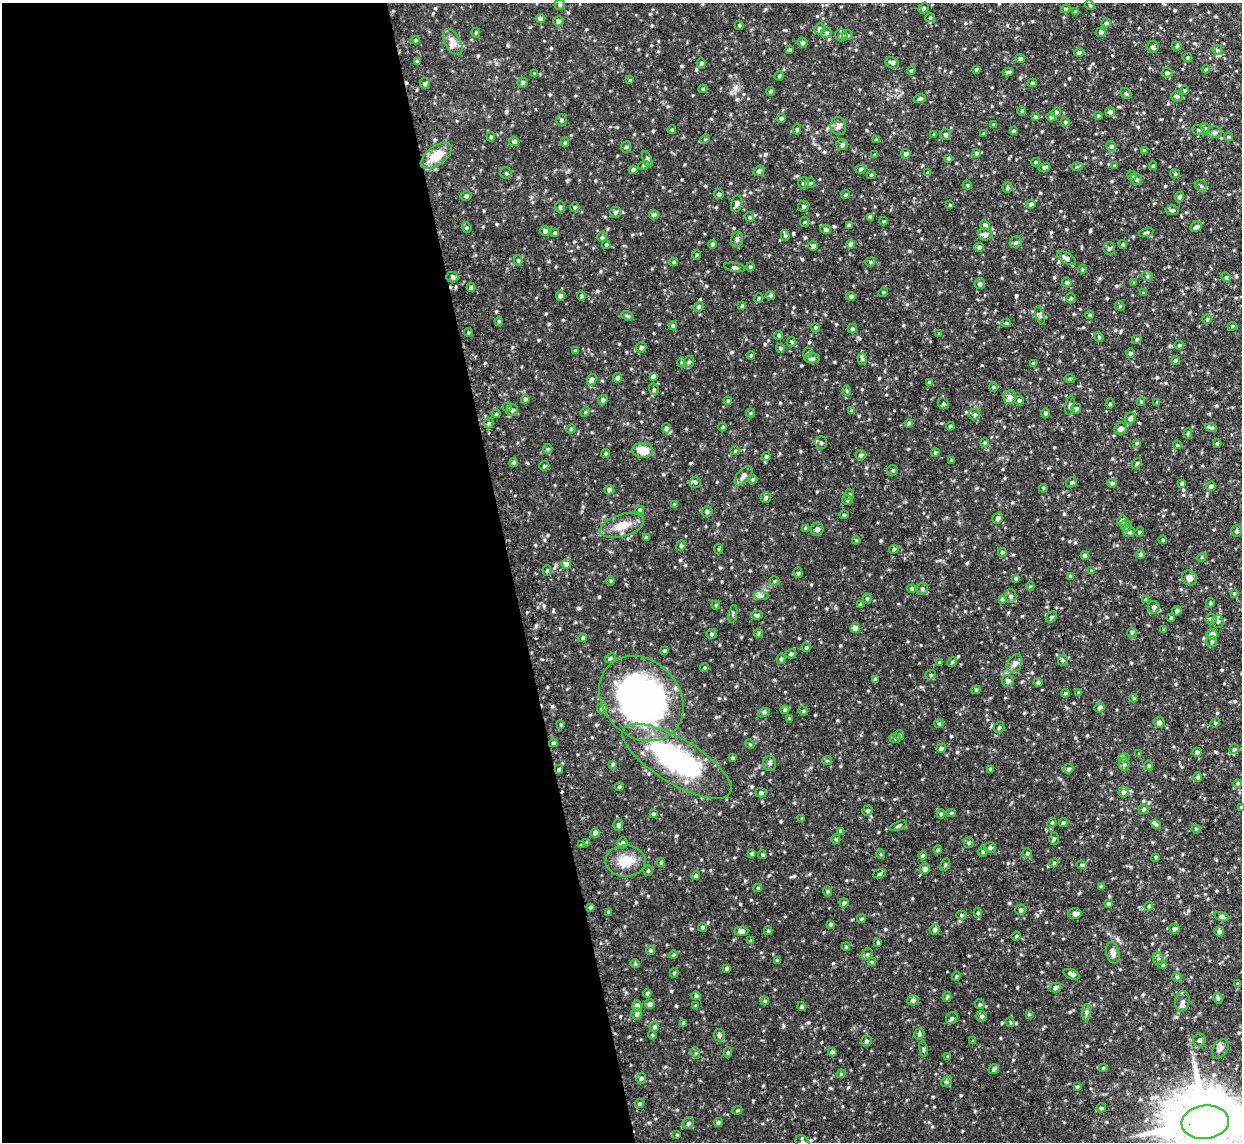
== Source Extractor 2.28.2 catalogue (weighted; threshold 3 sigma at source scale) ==
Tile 9 of 4 x 4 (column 1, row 3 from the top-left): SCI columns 34-1273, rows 1301-2440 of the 5026 x 4998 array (HDU 1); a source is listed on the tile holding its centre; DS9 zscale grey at full resolution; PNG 1244 x 1144 px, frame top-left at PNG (2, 3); each listed source drawn as its Kron ellipse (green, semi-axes under 4 px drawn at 4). Shown black and unused: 41% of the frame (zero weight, under 2 of 3 exposures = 4% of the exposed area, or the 3 px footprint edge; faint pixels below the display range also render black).
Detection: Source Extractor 2.28.2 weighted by HDU 2 'WHT'; one run over the whole footprint, this tile lists its part. Background 0.101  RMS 0.0077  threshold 0.0345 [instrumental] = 3 sigma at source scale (4.5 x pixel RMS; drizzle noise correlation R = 1.50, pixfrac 1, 0.05/0.05 arcsec/px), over >= 5 px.
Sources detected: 627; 1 inside a brighter object's white glare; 4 cosmic-ray / hot-pixel residue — neither listed nor drawn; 4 inside a brighter listed object's ellipse — not listed separately; of the other 618, all 500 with FLUX_AUTO >= 0.794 (the completeness limit of this list) listed and drawn (118 fainter detections not listed), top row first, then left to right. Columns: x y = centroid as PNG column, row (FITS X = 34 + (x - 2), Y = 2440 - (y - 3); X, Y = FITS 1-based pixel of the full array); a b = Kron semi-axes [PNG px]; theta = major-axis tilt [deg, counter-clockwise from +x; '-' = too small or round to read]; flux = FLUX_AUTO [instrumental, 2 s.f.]
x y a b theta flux
560 4 5 5 - 1.3
1090 5 5 4 - 0.86
924 8 6 4 55 1.3
1066 9 4 4 - 0.83
1076 12 4 3 - 1.6
930 18 5 4 - 0.94
540 19 4 4 - 3.4
558 21 5 5 - 1.5
1106 23 5 4 - 1.7
739 25 5 3 - 1
819 29 6 5 - 2.2
1101 32 4 4 - 2.5
476 33 5 4 - 1
826 33 5 5 - 1.6
841 35 6 5 - 1.7
847 35 5 4 - 1.2
415 40 4 4 - 1
453 42 14 8 -61 5.8
802 43 5 5 - 1.7
1177 46 5 4 - 1.1
1152 47 6 6 - 1.8
790 50 4 3 - 0.85
1217 50 5 4 - 1.1
1079 52 4 4 - 1.6
1187 58 5 4 - 1.3
1020 59 5 4 - 2.2
417 61 4 3 - 1.4
701 63 5 4 - 1.4
892 63 7 5 -29 2.2
976 69 4 3 - 0.96
1206 69 4 4 - 0.81
911 70 4 3 - 0.98
1008 72 5 3 - 1.5
1167 73 5 4 - 1.7
534 74 4 3 - 0.9
779 76 4 4 - 0.86
630 80 4 4 - 0.91
522 82 5 5 - 1.8
425 83 5 5 - 1.5
1032 83 5 4 - 1.2
703 89 4 4 - 0.84
1185 90 4 4 - 1.1
771 91 4 4 - 1.3
1126 93 6 5 - 1.4
1177 96 5 5 - 1.9
920 99 6 4 18 1.6
1022 111 4 4 - 0.8
1056 112 5 4 - 1.5
1110 112 5 4 - 2.6
1098 116 4 3 - 1
1035 117 4 3 - 1.7
1051 117 4 4 - 2.2
781 118 4 4 - 1.7
561 120 5 5 - 1.6
1065 122 4 4 - 1.1
993 125 3 3 - 0.89
838 126 9 8 - 2.9
1205 128 5 3 - 0.83
797 129 5 4 - 1
672 130 4 3 - 0.89
1198 130 6 5 - 1.3
1013 131 4 4 - 1.3
1214 132 7 6 - 1.7
984 133 4 3 - 0.84
934 134 4 3 - 1
945 135 5 5 - 2
491 137 4 4 - 1.1
1229 137 4 4 - 1.3
705 139 5 4 - 0.97
877 139 4 3 - 1.1
514 141 5 4 - 2.4
565 142 4 3 - 1
842 145 5 5 - 1.7
1111 146 5 4 - 1.4
626 147 6 5 - 1.3
1144 150 4 3 - 1.3
976 153 4 4 - 2.2
875 154 3 3 - 0.83
906 154 5 4 - 2.1
436 156 18 9 37 14
948 158 4 3 - 0.91
647 159 9 4 -68 2
1036 162 4 3 - 1.1
644 165 6 3 19 0.83
1077 166 5 3 - 0.88
1115 166 3 3 - 0.98
1153 166 4 4 - 1.2
1044 167 6 4 17 2
860 169 5 4 - 1.3
633 170 4 4 - 2
759 171 6 5 - 1.7
506 173 5 5 - 1.1
928 173 4 4 - 1.6
1175 174 5 4 - 1
871 175 4 3 - 1.1
1132 175 5 4 - 1.1
1136 179 6 5 - 2.1
804 183 6 5 - 2.1
810 183 5 5 - 1.1
967 185 5 4 - 1
1201 186 6 5 - 1.6
1007 188 5 5 - 1.4
719 194 5 5 - 1.4
845 195 4 4 - 1
466 196 5 4 - 1.9
1180 197 5 4 - 1.6
737 203 8 5 79 2.6
1031 204 5 4 - 2
950 205 3 3 - 1.1
804 206 5 5 - 1.5
560 207 5 5 - 1.3
575 207 5 4 - 1.3
1172 210 6 5 - 1.4
615 212 5 5 - 1.8
654 215 5 4 - 2
749 217 5 4 - 0.96
870 217 4 4 - 2.2
884 221 4 4 - 0.79
805 222 5 4 - 0.83
849 225 4 3 - 2.1
985 225 5 4 - 2
467 227 5 4 - 1.1
1196 227 6 5 - 2.1
826 229 5 4 - 1.9
545 231 5 5 - 2.7
1146 232 7 3 17 1.1
555 233 4 4 - 1.4
985 234 7 6 - 3.1
785 235 5 4 - 1.4
602 237 5 5 - 1.4
737 239 8 6 75 1.9
1016 242 6 5 - 1.7
712 244 4 4 - 1.4
851 244 4 4 - 2.6
606 245 4 3 - 0.97
1123 245 4 3 - 1.1
813 246 5 5 - 2.1
979 247 5 4 - 1.9
1109 248 6 6 - 1.6
697 255 5 4 - 0.84
1066 258 10 5 -29 2.7
518 260 5 4 - 1.1
674 262 4 4 - 1.2
871 262 5 4 - 1.1
735 267 10 4 -10 1.8
750 267 4 4 - 1.3
1082 269 4 4 - 0.9
1147 276 6 4 -16 1.2
452 277 6 5 - 1.7
1226 277 5 4 - 0.91
1134 282 3 3 - 0.99
1067 283 5 4 - 1.6
980 284 5 5 - 1.9
471 287 4 4 - 1.4
883 292 5 4 - 0.94
1143 293 3 3 - 0.86
771 295 4 4 - 1.3
560 296 5 4 - 2.4
581 296 4 4 - 0.91
851 296 4 4 - 1.6
759 298 5 3 - 0.85
1071 298 5 5 - 0.94
742 306 4 4 - 1.7
1120 306 5 4 - 0.81
699 307 5 4 - 1.1
1040 315 10 4 -71 1.7
1090 315 4 3 - 0.97
627 316 6 4 -21 1.2
1207 319 5 5 - 1.3
499 321 4 3 - 1.2
1006 323 5 4 - 0.99
673 326 4 4 - 1.7
1232 326 4 4 - 0.87
815 327 4 4 - 1.2
852 328 5 4 - 1.2
468 332 4 3 - 0.98
939 334 4 4 - 1
779 335 4 4 - 1.2
1099 337 5 4 - 0.84
1137 339 5 4 - 1.6
791 342 5 4 - 1
1179 345 5 4 - 1.1
641 347 5 5 - 2.1
780 348 4 4 - 1.3
575 351 4 3 - 0.94
808 353 5 4 - 1.1
1130 353 5 4 - 2.1
751 355 4 4 - 0.83
812 358 8 5 0 2.1
862 359 6 4 -75 1.2
1175 360 4 4 - 1.1
681 362 5 3 - 0.86
689 362 6 5 - 1.4
1033 363 4 4 - 0.94
653 376 4 3 - 1.9
617 378 5 4 - 1.9
1070 378 5 3 - 0.8
592 379 6 5 - 2.6
929 382 4 4 - 1.5
993 387 4 4 - 0.85
654 389 6 4 -70 1.1
847 390 5 4 - 0.91
1010 397 7 6 - 2.3
525 399 4 4 - 1.5
603 400 5 5 - 2.2
1019 400 4 4 - 1.7
728 401 4 3 - 1.3
1141 401 4 3 - 0.87
1157 402 3 3 - 0.92
943 404 6 5 - 1.2
1110 404 5 4 - 1
1070 405 10 4 80 1.6
507 407 4 4 - 0.92
1076 409 5 5 - 1.8
512 410 6 5 - 1.9
851 411 4 4 - 0.94
585 412 5 4 - 0.89
751 413 4 4 - 0.92
1045 413 4 4 - 1.7
496 414 4 4 - 0.89
975 415 6 5 - 1.7
1130 418 6 5 - 2.2
489 423 5 5 - 1.4
909 423 4 4 - 1.6
950 426 4 3 - 0.91
722 427 4 4 - 0.82
666 428 5 4 - 2.2
1121 428 6 5 - 3.8
1211 428 6 3 -15 1.9
571 429 5 4 - 0.9
1188 433 5 4 - 0.87
985 442 4 4 - 0.97
821 443 6 6 - 1.6
1137 443 3 3 - 0.82
1217 443 4 3 - 1.1
1177 445 4 3 - 0.87
548 449 5 4 - 0.95
643 450 10 7 -2 10
735 451 4 4 - 0.8
935 452 4 4 - 1.2
605 453 4 4 - 0.99
860 455 5 5 - 1.5
766 456 4 4 - 1.5
952 460 4 3 - 0.92
514 462 4 4 - 1.6
1137 463 6 4 53 1.3
544 466 5 4 - 1.1
893 470 5 5 - 1.2
744 476 11 6 50 2.8
753 479 5 4 - 1.3
695 482 5 5 - 1.5
1071 482 5 5 - 1.1
1112 483 5 4 - 1.9
1182 483 4 3 - 1.7
1211 486 5 4 - 2
1043 488 4 3 - 0.8
609 490 5 4 - 2.3
849 495 5 4 - 1.4
766 497 5 5 - 1.9
847 500 5 4 - 0.99
674 504 3 3 - 1.2
640 510 4 3 - 1
707 512 5 5 - 1.1
844 515 4 4 - 0.89
998 518 5 5 - 2
1122 521 5 5 - 2.7
622 526 23 11 17 11
1126 526 5 5 - 1.7
806 528 4 4 - 2.3
817 529 6 6 - 2.7
1237 531 6 5 - 1.7
1129 532 6 5 - 2
1139 532 5 4 - 0.83
646 537 4 3 - 1.4
856 540 4 4 - 0.8
1163 540 4 4 - 0.81
681 546 5 4 - 1.1
718 549 5 3 - 0.8
894 549 5 4 - 1.1
1002 552 4 4 - 1.4
1141 554 4 4 - 1.7
1085 555 4 4 - 2.3
1202 557 4 3 - 0.81
566 564 5 5 - 2.8
547 571 5 4 - 1.2
1091 571 3 3 - 0.82
798 573 5 4 - 1.3
1070 576 4 4 - 1.3
1016 578 4 3 - 1.3
1189 578 8 7 - 3.8
610 581 5 3 - 0.81
774 581 5 4 - 1
1030 586 4 4 - 0.86
912 589 4 4 - 1.6
922 589 6 5 - 1.8
1234 593 4 4 - 0.81
761 596 7 4 -1 1.9
1011 596 7 6 - 1.9
867 599 5 4 - 0.98
1002 599 4 4 - 1.2
1146 599 4 4 - 0.88
1210 603 5 4 - 1.3
860 604 4 3 - 1.1
716 605 4 4 - 0.87
1154 607 6 6 - 2.6
1177 611 5 4 - 1.9
733 614 9 2 80 0.98
757 615 5 4 - 1.5
1051 617 6 4 42 1.5
1171 618 4 3 - 1.7
1211 619 5 5 - 1.4
1218 621 6 6 - 1.9
855 628 5 4 - 5.4
1164 630 4 3 - 0.81
758 633 5 4 - 1
1132 633 5 4 - 1
711 634 5 5 - 1.4
1212 634 5 5 - 5.2
583 638 4 4 - 1.3
1212 642 5 5 - 1.3
806 647 4 4 - 1.2
664 651 4 3 - 1.2
791 654 5 4 - 1.7
610 658 6 4 24 1.1
781 659 5 4 - 1.6
1063 660 5 5 - 1.1
939 662 4 3 - 0.97
952 662 6 3 45 0.82
1015 663 10 7 55 3.4
704 667 4 4 - 0.96
931 675 5 4 - 1
875 679 4 3 - 1.6
1008 681 6 6 - 2.7
1038 682 4 4 - 1.5
976 690 4 4 - 0.89
1065 693 4 3 - 0.85
1079 693 3 3 - 1.1
1134 698 4 4 - 0.89
641 699 46 38 -46 300
602 708 6 4 65 1.4
1100 708 5 5 - 2.3
785 710 4 4 - 2.2
803 711 5 4 - 0.96
764 712 6 4 18 1.1
789 718 4 3 - 0.93
1159 722 5 5 - 2.3
1215 723 5 4 - 0.8
561 724 4 3 - 0.87
939 724 5 4 - 0.95
999 727 5 5 - 1.6
900 735 5 4 - 1
895 738 5 5 - 1.3
553 743 4 4 - 1.8
750 744 5 4 - 0.85
941 748 5 4 - 1.6
1234 749 5 4 - 1.4
1197 752 4 4 - 2.5
1139 754 4 3 - 0.88
732 758 4 3 - 1.2
1124 758 5 3 - 0.87
677 761 62 22 -31 120
827 761 5 4 - 0.94
770 763 7 6 - 1.9
612 764 4 4 - 1.4
1124 764 6 5 - 1.5
1149 765 5 4 - 0.91
559 769 4 4 - 1.5
990 769 4 4 - 1.5
1069 769 5 4 - 1.6
1198 777 4 4 - 1.4
1238 783 4 4 - 1
619 787 4 4 - 1.2
1123 792 5 5 - 2
761 793 5 4 - 1.7
1241 807 4 4 - 0.86
1143 809 5 5 - 1.6
868 810 5 5 - 1.3
951 813 4 4 - 1.1
653 814 3 3 - 0.99
941 814 5 4 - 1.2
802 818 4 3 - 0.84
1052 823 5 4 - 0.86
1063 823 4 4 - 2
1156 824 5 4 - 1.1
618 825 5 5 - 2.3
898 826 9 3 24 1.2
1196 829 4 4 - 0.82
840 831 4 4 - 1.4
595 833 4 4 - 3.8
836 839 4 4 - 1.1
1054 839 6 5 - 1.5
587 843 4 4 - 1.2
623 843 5 5 - 1.8
969 843 5 5 - 1.3
581 845 4 3 - 1.7
990 848 6 5 - 1.5
938 850 4 4 - 1.4
983 851 5 4 - 1.4
752 853 4 4 - 1.4
1027 853 5 4 - 1.2
881 854 4 4 - 0.84
762 855 4 3 - 0.95
923 855 4 4 - 1.4
1156 857 4 3 - 0.82
625 861 20 15 -1 13
661 863 4 3 - 0.93
1054 863 5 4 - 1
945 865 6 3 65 0.92
1082 865 5 4 - 1.2
925 869 5 5 - 3.1
648 870 5 4 - 1
880 874 7 4 20 1.1
696 875 4 4 - 1.5
1101 886 3 3 - 1.5
758 888 4 3 - 0.91
828 891 5 4 - 1
844 903 4 4 - 2.6
1108 904 4 4 - 1.7
1149 906 4 4 - 1.4
590 908 4 3 - 1.6
1020 910 5 5 - 1.3
608 912 4 3 - 0.93
978 913 5 4 - 1
1075 913 6 5 - 2.8
962 915 5 4 - 1.2
1222 917 7 4 -18 2.1
861 919 4 4 - 1.2
830 924 4 4 - 1.2
702 927 4 4 - 1.2
935 929 5 5 - 2.2
1174 929 5 5 - 1.7
741 931 7 4 3 2.5
768 931 4 3 - 0.93
1219 931 5 5 - 2.3
1016 936 5 4 - 0.85
750 941 4 3 - 0.9
878 942 4 3 - 1
846 947 4 3 - 1.3
650 950 5 4 - 1.3
1113 953 11 6 -77 3.3
867 954 6 5 - 1.3
674 955 4 4 - 1.1
1158 959 6 5 - 1.5
777 960 3 3 - 0.81
872 962 4 4 - 1.2
635 964 4 4 - 0.81
1163 965 4 3 - 0.85
727 968 4 4 - 1.6
674 973 4 3 - 1.1
1071 974 9 4 -21 2.5
956 976 5 4 - 1.1
1177 977 4 4 - 0.81
1238 983 3 3 - 0.9
1055 987 6 4 15 2.5
647 993 4 4 - 1.1
696 996 4 4 - 1.5
947 997 5 4 - 1.2
1218 998 5 4 - 1.5
913 1000 5 5 - 1.8
765 1001 4 4 - 0.87
1182 1001 10 7 79 2.9
650 1004 5 5 - 2.4
980 1004 5 4 - 1
637 1006 5 5 - 5
695 1006 4 3 - 0.87
802 1007 4 4 - 1.4
1086 1012 8 4 90 1.5
637 1014 6 5 - 2.4
1029 1014 4 3 - 0.83
982 1016 5 5 - 1.6
952 1018 6 5 - 1.8
1010 1022 5 3 - 0.84
683 1024 4 3 - 1.6
654 1027 5 4 - 1.4
919 1034 5 5 - 1.6
652 1035 4 3 - 0.87
719 1035 6 5 - 2.1
1199 1040 6 6 - 2.2
866 1041 5 5 - 1.7
973 1041 3 3 - 0.82
923 1049 8 4 -80 1.1
1220 1049 11 7 56 2.6
728 1052 5 4 - 1.1
832 1052 4 4 - 2.3
696 1053 6 3 -71 0.9
948 1056 3 3 - 0.81
1103 1068 4 3 - 1.1
994 1069 5 4 - 2.1
841 1074 4 4 - 0.81
641 1078 6 4 73 1.7
946 1082 6 4 44 1.2
1077 1086 4 3 - 1.2
639 1104 4 4 - 1.5
1101 1108 5 4 - 1.5
737 1110 5 4 - 0.88
1205 1122 24 16 6 6500
688 1123 6 5 - 2.1
718 1123 4 4 - 2
677 1135 4 3 - 0.84
803 1142 8 6 -44 2
Overlapping masked pixels (flux is a lower limit): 2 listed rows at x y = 641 699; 1205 1122
Isophote crosses this tile's border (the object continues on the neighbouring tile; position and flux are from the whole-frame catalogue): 3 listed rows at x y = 1241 807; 1205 1122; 803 1142
Unlisted compact peaks at least as high as the median listed source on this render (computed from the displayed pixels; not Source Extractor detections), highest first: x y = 579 608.